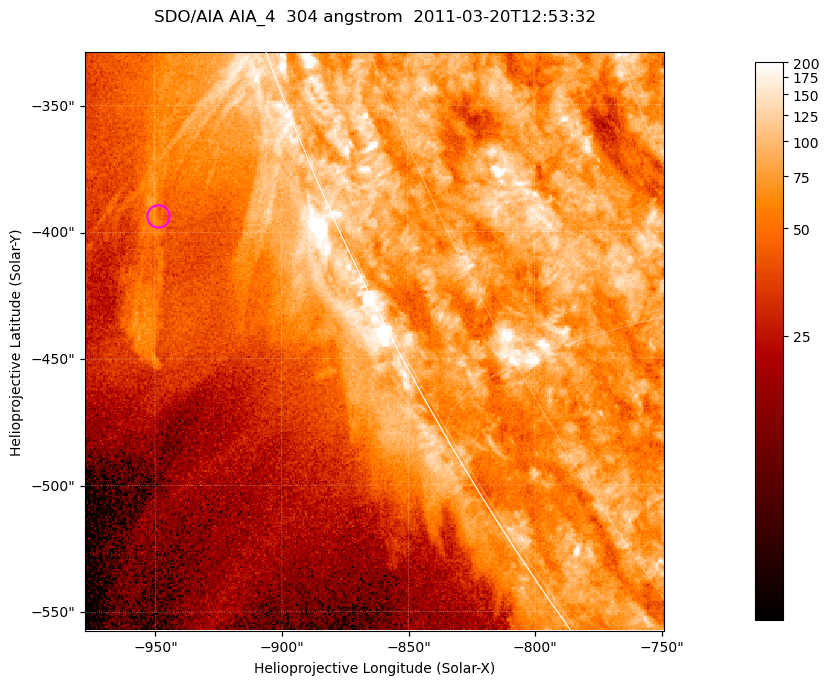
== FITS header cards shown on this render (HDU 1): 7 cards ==
TELESCOP= 'SDO/AIA '           / For AIA: SDO/AIA
INSTRUME= 'AIA_4   '           / For AIA: AIA_ATA1, AIA_ATA2, AIA_ATA3 or AIA_AT
WAVELNTH=                  304 / [angstrom] Wavelength
WAVEUNIT= 'angstrom'           / Wavelength unit: angstrom
DATE-OBS= '2011-03-20T12:53:32.127' / [ISO] Date when observation started; ISO 8
CTYPE1  = 'HPLN-TAN'           / CTYPE1; Typically HPLN
CTYPE2  = 'HPLT-TAN'           / CTYPE2; Typically HPLT

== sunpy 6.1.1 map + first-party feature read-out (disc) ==
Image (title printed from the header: SDO/AIA AIA_4  304 angstrom  2011-03-20T12:53:32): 381 x 381 px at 0.6 arcsec/px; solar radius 964 arcsec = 1606 px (partial field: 0.8% of the solar disc is inside the frame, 45% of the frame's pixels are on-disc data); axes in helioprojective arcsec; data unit not stated in the header (colour bar unlabelled)
Orientation: roll -0.132 deg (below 1 deg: not rotated)
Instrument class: DISC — disc imager (sunpy class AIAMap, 304 A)
Bright regions (active regions / flare kernels): reference = the on-disc median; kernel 3 px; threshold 5 sigma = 118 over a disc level ~74.9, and >= 1.15x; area >= 145 px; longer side >= 5 px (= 3 arcsec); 0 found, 0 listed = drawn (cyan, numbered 1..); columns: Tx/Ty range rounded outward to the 2 arcsec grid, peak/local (2 s.f.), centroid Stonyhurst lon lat
Off-limb structures (1.02-1.3 R_sun): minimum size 72 px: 6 found; the strongest spans PA ~110..115 deg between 1.02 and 1.12 R_sun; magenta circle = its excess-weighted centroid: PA ~115 deg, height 1.07 R_sun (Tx ~-948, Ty ~-394 arcsec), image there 1.6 x the reference